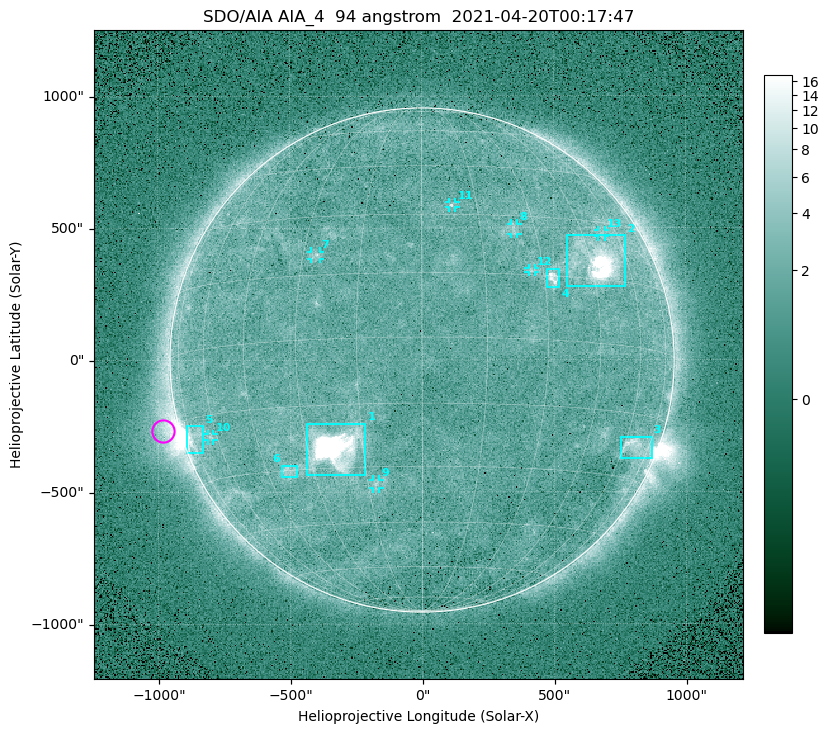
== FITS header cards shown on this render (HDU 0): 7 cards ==
TELESCOP= 'SDO/AIA '
INSTRUME= 'AIA_4   '
WAVELNTH=                   94
WAVEUNIT= 'angstrom'
DATE-OBS= '2021-04-20T00:17:47.12'
CTYPE1  = 'HPLN-TAN'
CTYPE2  = 'HPLT-TAN'

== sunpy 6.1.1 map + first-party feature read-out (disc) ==
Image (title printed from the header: SDO/AIA AIA_4  94 angstrom  2021-04-20T00:17:47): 512 x 512 px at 4.8 arcsec/px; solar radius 955 arcsec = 199 px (full disc in frame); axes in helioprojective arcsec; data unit not stated in the header (colour bar unlabelled)
Orientation: roll -0.138 deg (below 1 deg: not rotated)
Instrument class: DISC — disc imager (sunpy class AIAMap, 94 A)
Bright regions (active regions / flare kernels): reference = the median radial profile (limb darkening/brightening removed); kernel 5 px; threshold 5 sigma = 2.46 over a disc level ~1.73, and >= 1.15x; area >= 9 px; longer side >= 5 px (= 24 arcsec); searched inside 0.97 R_sun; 13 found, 13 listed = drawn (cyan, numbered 1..; 7 of them under ~33 arcsec drawn as corner ticks so the feature stays visible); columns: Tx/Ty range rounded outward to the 10 arcsec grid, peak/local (2 s.f.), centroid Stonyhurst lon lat
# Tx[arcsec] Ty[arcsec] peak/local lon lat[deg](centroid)
1 -440..-210 -440..-240 778 -22 -25
2 550..770 280..470 37 +48 +20
3 750..870 -380..-290 4.5 +66 -22
4 470..520 270..350 6.2 +32 +15
5 -900..-830 -350..-250 6.8 -73 -19
6 -540..-470 -440..-400 3.3 -38 -30
7 -420..-380 380..410 3.1 -26 +20
8 340..370 470..520 2.7 +24 +26
9 -190..-160 -490..-450 3.1 -13 -34
10 -810..-790 -300..-280 2.7 -63 -20
11 100..130 580..600 2.9 +8 +33
12 400..430 330..350 2.7 +27 +16
13 670..700 460..490 2.5 +53 +27
Off-limb structures (1.02-1.3 R_sun): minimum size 50 px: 7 found; the strongest spans PA ~85..115 deg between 1.02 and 1.21 R_sun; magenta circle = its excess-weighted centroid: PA ~105 deg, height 1.06 R_sun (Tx ~-980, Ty ~-270 arcsec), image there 4.7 x the reference